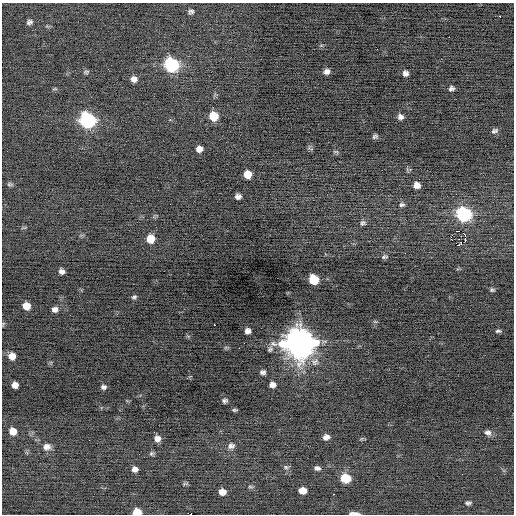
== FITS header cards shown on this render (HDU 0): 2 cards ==
NAXIS1  =                  512 / Axis length
NAXIS2  =                  512 / Axis length

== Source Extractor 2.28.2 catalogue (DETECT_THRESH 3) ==
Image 512 x 512 px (HDU 0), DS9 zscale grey, 1 PNG px = 1 image px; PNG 516 x 516 px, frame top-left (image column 1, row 512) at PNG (2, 3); no overlay
Background -0.109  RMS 0.7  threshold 2.1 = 3 sigma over >= 5 px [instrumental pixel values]
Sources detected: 73; all 73 listed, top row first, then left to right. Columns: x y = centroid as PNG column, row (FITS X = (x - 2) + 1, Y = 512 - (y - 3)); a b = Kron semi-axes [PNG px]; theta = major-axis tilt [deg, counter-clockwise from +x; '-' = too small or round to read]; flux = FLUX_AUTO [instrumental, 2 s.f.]
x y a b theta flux
191 12 7 5 5 110
500 16 2 2 - 620
29 22 7 6 - 130
449 37 2 2 - 310
171 65 8 8 - 7400
86 72 8 5 10 80
327 72 5 5 - 190
405 73 5 5 - 180
134 79 7 6 - 230
451 88 5 4 - 120
55 89 8 3 5 52
213 116 7 7 - 1000
400 117 6 6 - 170
87 120 9 8 - 9200
494 131 8 5 27 110
375 136 7 4 25 90
199 149 6 5 - 270
336 152 8 4 0 62
248 174 7 6 - 560
10 184 8 5 -4 88
417 185 6 5 - 310
238 196 6 5 - 170
402 205 7 5 18 98
464 214 9 8 - 7000
363 223 8 6 5 110
458 231 3 2 - 4600
464 234 4 2 - 46
491 238 2 2 - 22
150 239 8 7 - 680
451 239 3 2 - 720
465 240 3 2 - 140
458 245 3 2 - 3200
405 253 2 2 - 59
384 257 8 4 8 85
62 271 5 5 - 170
313 279 7 7 - 1400
492 290 6 5 - 82
134 297 7 5 26 88
26 306 6 6 - 500
55 309 6 5 - 190
214 325 2 2 - 240
248 331 6 5 - 200
498 331 7 3 0 86
299 343 11 11 - 83000
239 348 2 2 - 51
270 349 8 5 45 93
12 356 6 6 - 370
263 372 5 4 - 130
15 385 6 6 - 290
272 385 6 5 - 220
103 387 5 5 - 120
225 401 6 5 - 100
235 410 6 3 -3 68
13 431 7 7 - 430
488 432 9 7 -19 180
326 437 7 5 7 220
157 439 7 6 - 240
231 446 9 7 16 190
47 447 10 9 - 260
151 453 6 6 - 81
286 467 8 5 -10 100
317 468 7 5 -11 140
135 469 6 5 - 200
345 478 8 7 - 1400
185 484 10 4 5 65
250 487 7 4 -8 72
302 490 7 6 - 430
222 492 7 5 -4 310
333 494 2 2 - 310
468 503 5 4 - 98
137 512 7 5 1 690
354 513 11 3 -3 150
190 514 3 2 - 810
At the frame edge (FLAGS 8, measured only in part): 3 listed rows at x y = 137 512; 354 513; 190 514